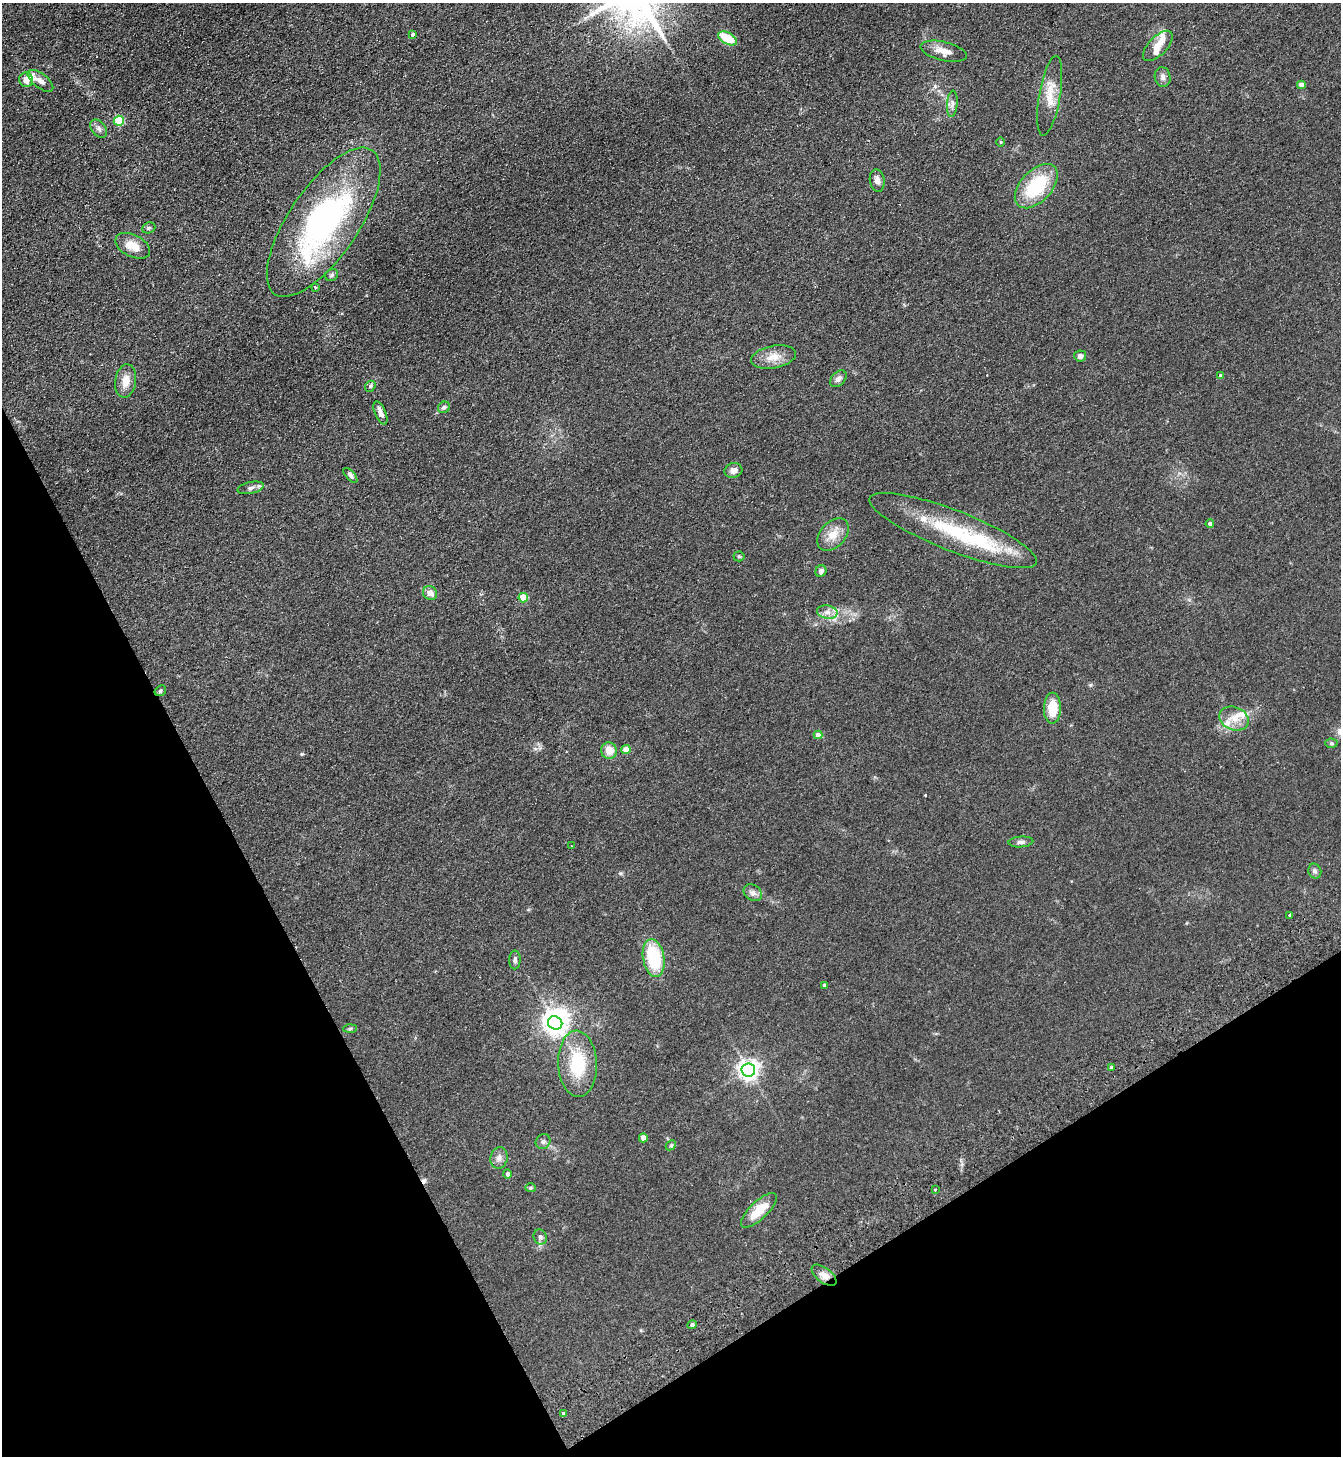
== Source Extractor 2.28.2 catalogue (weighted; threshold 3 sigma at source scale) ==
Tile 14 of 4 x 4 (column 2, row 4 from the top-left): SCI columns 1668-3006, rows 52-1505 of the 5875 x 5919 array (HDU 1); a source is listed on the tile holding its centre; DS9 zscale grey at full resolution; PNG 1343 x 1458 px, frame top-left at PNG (2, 3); each listed source drawn as its Kron ellipse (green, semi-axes under 4 px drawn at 4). Shown black and unused: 26% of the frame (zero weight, under 2 of 3 exposures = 3% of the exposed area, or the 3 px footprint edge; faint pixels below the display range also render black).
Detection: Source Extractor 2.28.2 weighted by HDU 2 'WHT'; one run over the whole footprint, this tile lists its part. Background 0.0653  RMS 0.0095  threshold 0.0429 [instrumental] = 3 sigma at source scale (4.5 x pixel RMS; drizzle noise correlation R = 1.50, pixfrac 1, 0.05/0.05 arcsec/px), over >= 5 px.
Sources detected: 84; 3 inside a brighter object's white glare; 3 cosmic-ray / hot-pixel residue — neither listed nor drawn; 7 inside a brighter listed object's ellipse — not listed separately; the other 71 listed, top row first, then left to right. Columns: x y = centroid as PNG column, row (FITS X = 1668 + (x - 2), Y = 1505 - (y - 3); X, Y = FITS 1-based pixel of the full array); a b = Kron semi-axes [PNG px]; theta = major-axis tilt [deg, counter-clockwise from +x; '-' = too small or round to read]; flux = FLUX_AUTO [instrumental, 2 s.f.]
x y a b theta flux
413 34 3 3 - 7.2
728 38 10 5 -30 25
1158 46 19 9 46 9.5
944 51 23 9 -13 9.9
1163 77 10 8 -77 3.5
26 80 7 7 - 6.9
40 81 15 7 -38 5.7
1301 85 4 4 - 6.5
1050 96 40 10 80 17
952 104 13 5 85 3.3
119 121 5 5 - 43
99 129 10 7 -52 3.5
1000 142 5 3 - 0.85
877 180 11 7 -80 4.2
1036 186 26 15 47 52
324 222 87 35 56 230
149 228 7 5 21 1.6
133 246 19 11 -27 14
332 275 7 5 39 2
315 287 4 3 - 2
1080 356 6 5 - 3.5
773 357 23 11 11 12
1221 376 4 3 - 5.7
838 379 9 6 45 4
126 381 17 10 81 10
370 386 6 5 - 1.8
444 407 6 5 - 3.1
380 413 12 5 -65 5
733 470 9 7 13 5
350 475 9 4 -48 2.3
251 488 13 6 12 3.6
1210 524 4 4 - 2.6
953 530 89 20 -21 76
833 534 19 12 48 12
739 556 5 5 - 1.2
821 571 6 5 - 3.2
430 593 7 6 - 6.7
523 598 5 4 - 20
827 612 10 6 -9 5.4
160 691 6 5 - 1.6
1052 708 15 8 89 22
1234 718 15 11 -22 11
818 735 4 4 - 5.4
1331 743 6 4 -1 1.5
626 750 4 4 - 12
609 751 8 8 - 10
1021 842 12 5 4 2.9
571 846 2 2 - 0.79
1315 871 7 6 - 2.3
753 893 10 7 -35 3.8
1289 915 3 3 - 4.4
654 958 19 10 -80 52
515 960 9 5 89 2.5
824 985 4 4 - 1.6
555 1023 7 6 - 680
350 1029 6 4 3 1.3
578 1064 33 19 -87 45
1111 1067 3 3 - 3.8
748 1070 7 6 - 500
643 1138 4 4 - 8.2
543 1142 8 7 - 2.6
671 1145 6 4 44 1.2
499 1158 11 8 77 4.5
507 1174 5 4 - 2.2
530 1188 5 4 - 1.3
935 1190 3 3 - 2.3
759 1210 23 9 44 18
540 1237 7 6 - 2.7
824 1275 14 7 -38 5.7
692 1325 5 4 - 2.4
563 1413 3 3 - 4.6
Unlisted compact peaks at least as high as the median listed source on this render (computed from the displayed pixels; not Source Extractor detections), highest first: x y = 302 754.